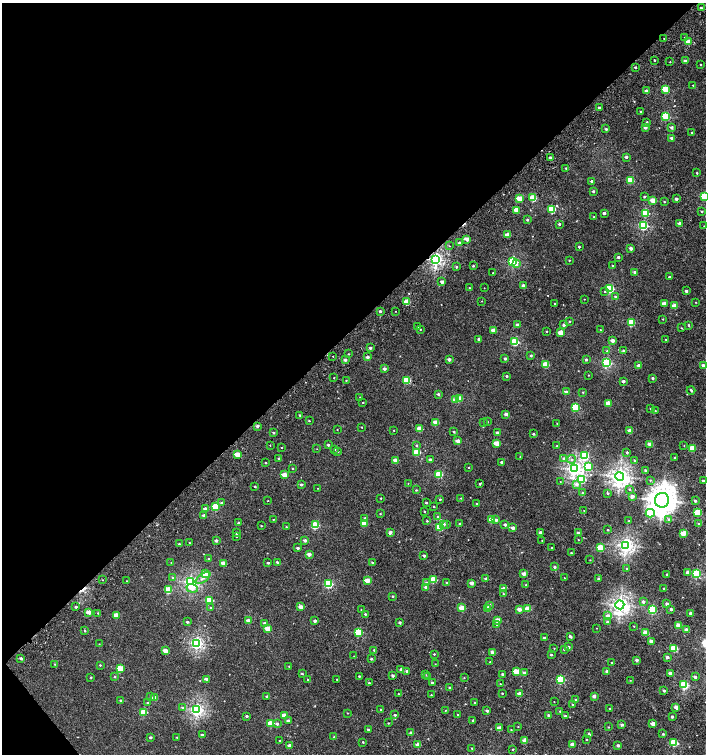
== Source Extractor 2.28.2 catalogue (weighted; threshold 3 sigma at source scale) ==
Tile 5 of 4 x 4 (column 1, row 2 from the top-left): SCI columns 211-1617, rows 3053-4556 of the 6018 x 6060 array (HDU 1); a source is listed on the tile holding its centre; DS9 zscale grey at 2 x 2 block average (1 PNG px = mean of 2 x 2 image px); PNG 708 x 756 px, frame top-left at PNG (2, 3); each listed source drawn as its Kron ellipse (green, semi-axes under 4 px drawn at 4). Shown black and unused: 44% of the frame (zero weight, under 3 of 5 exposures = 2% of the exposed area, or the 3 px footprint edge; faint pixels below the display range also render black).
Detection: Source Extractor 2.28.2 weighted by HDU 2 'WHT'; one run over the whole footprint, this tile lists its part. Background 0.00107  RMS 0.0022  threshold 0.0101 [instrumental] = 3 sigma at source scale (4.5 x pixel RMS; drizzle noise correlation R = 1.50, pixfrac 1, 0.0396/0.0396 arcsec/px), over >= 5 px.
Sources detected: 450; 2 cosmic-ray / hot-pixel residue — neither listed nor drawn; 4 inside a brighter listed object's ellipse — not listed separately; the other 444 listed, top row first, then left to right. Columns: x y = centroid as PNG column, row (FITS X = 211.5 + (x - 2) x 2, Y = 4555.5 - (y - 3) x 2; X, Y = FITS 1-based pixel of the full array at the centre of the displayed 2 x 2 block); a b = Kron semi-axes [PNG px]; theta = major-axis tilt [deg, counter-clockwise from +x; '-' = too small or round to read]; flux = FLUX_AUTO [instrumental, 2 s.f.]
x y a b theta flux
701 8 2 2 - 0.59
664 38 2 2 - 0.23
684 38 3 2 - 0.51
688 42 3 2 - 7.3
654 60 2 2 - 0.58
685 61 2 2 - 1.9
670 62 2 2 - 0.25
700 65 2 2 - 0.31
635 67 2 2 - 0.93
693 85 2 2 - 0.37
665 89 3 3 - 18
646 91 2 2 - 2
599 108 2 2 - 1.9
640 111 2 2 - 0.37
666 116 3 3 - 27
647 122 2 2 - 0.71
645 127 2 2 - 2.2
672 127 3 2 - 1.5
606 129 2 2 - 1.1
692 132 2 2 - 0.49
672 138 2 2 - 2
550 157 2 2 - 1
626 157 2 2 - 1.5
566 168 2 2 - 0.4
697 173 2 2 - 0.46
630 180 3 2 - 13
592 181 2 2 - 1.5
593 191 2 2 - 1.1
704 196 3 3 - 25
644 197 3 2 - 0.48
533 198 3 3 - 17
519 199 3 2 - 9.6
676 199 2 2 - 1.7
653 200 3 2 - 8.1
664 202 2 2 - 0.34
552 209 3 3 - 24
516 210 3 2 - 7.8
702 211 2 2 - 0.57
604 213 2 2 - 1.7
645 213 3 3 - 21
594 217 2 2 - 0.57
527 220 2 2 - 0.89
680 223 2 2 - 2.9
559 224 2 2 - 0.98
643 226 3 3 - 42
704 226 2 2 - 0.18
508 235 3 2 - 7.1
467 239 2 2 - 5.8
460 243 2 2 - 2.1
449 246 2 2 - 0.22
579 247 2 2 - 0.78
631 248 2 2 - 2.7
618 257 2 2 - 1
436 259 4 3 - 120
569 260 2 2 - 0.3
513 261 3 3 - 53
516 264 3 2 - 1.7
473 266 2 2 - 0.46
613 266 2 2 - 0.51
456 267 2 2 - 0.61
635 272 2 2 - 1.6
493 273 2 2 - 0.21
669 277 2 2 - 0.85
442 282 2 2 - 2.3
523 285 2 2 - 1.2
469 288 2 2 - 0.57
484 288 2 2 - 0.14
610 288 3 3 - 34
686 291 2 2 - 1.6
605 292 3 3 - 0.43
615 297 3 3 - 0.68
584 299 2 2 - 0.16
482 301 2 2 - 0.16
407 302 3 2 - 11
696 302 2 2 - 0.24
554 303 2 2 - 0.31
665 303 3 2 - 2.9
674 306 3 2 - 6.6
380 311 2 2 - 1
395 311 2 2 - 0.18
663 319 2 2 - 0.31
570 321 2 2 - 0.36
631 322 3 3 - 18
518 325 2 2 - 2.8
564 325 2 2 - 2.1
689 326 3 2 - 0.42
418 327 2 2 - 0.21
681 328 3 2 - 0.31
420 329 2 2 - 0.38
493 330 3 2 - 6.4
600 330 2 2 - 0.23
547 331 2 2 - 0.34
561 333 3 3 - 8
479 339 2 2 - 1.7
666 339 2 2 - 0.32
613 340 2 2 - 3.5
514 342 3 3 - 29
370 348 2 2 - 1.3
607 351 3 3 - 0.33
623 351 2 2 - 1.1
349 354 2 2 - 0.36
531 355 2 2 - 0.82
333 356 2 2 - 0.51
367 357 2 2 - 2.4
449 359 2 2 - 2.3
505 359 2 2 - 1.4
345 360 2 2 - 1.9
586 360 2 2 - 1.2
607 363 3 3 - 52
546 365 3 2 - 13
703 365 2 2 - 2.1
639 366 2 2 - 3.2
384 369 2 2 - 1.8
588 375 2 2 - 0.26
507 376 2 2 - 0.67
334 378 2 2 - 0.22
652 378 3 2 - 0.96
346 380 2 2 - 0.32
407 380 3 3 - 19
623 381 2 2 - 1.8
691 390 4 2 - 0.66
566 392 2 2 - 2.7
583 392 3 2 - 0.3
438 394 2 2 - 1.2
360 397 2 2 - 0.19
460 398 3 2 - 7.9
456 400 3 2 - 9.3
363 402 2 2 - 0.36
608 403 3 2 - 8.1
575 407 3 3 - 29
650 408 2 2 - 0.34
655 411 2 2 - 0.3
506 414 2 2 - 2.3
300 415 2 2 - 0.5
309 421 2 2 - 0.37
436 422 3 2 - 7.4
484 422 2 2 - 0.24
487 422 2 2 - 0.23
557 423 3 2 - 0.27
257 426 2 2 - 1.6
362 427 2 2 - 0.27
337 429 2 2 - 0.22
420 429 3 2 - 8.1
394 430 2 2 - 0.31
630 431 2 2 - 6.2
454 432 2 2 - 0.77
273 433 3 2 - 0.7
497 433 2 2 - 1.5
533 434 2 2 - 0.86
458 441 2 2 - 3.7
497 443 3 2 - 8.3
650 444 3 2 - 5
270 445 2 2 - 0.26
328 445 2 2 - 0.97
416 445 3 3 - 0.55
557 446 3 2 - 0.5
684 446 2 2 - 0.18
281 447 2 2 - 0.31
692 448 3 2 - 12
317 449 2 2 - 0.16
335 449 2 2 - 0.29
338 451 2 2 - 0.53
417 452 3 3 - 16
627 452 2 2 - 0.77
237 454 3 2 - 8.7
584 456 3 3 - 31
520 457 2 2 - 0.2
279 458 2 2 - 0.86
675 458 2 2 - 0.81
430 459 2 2 - 1.3
564 459 3 3 - 1.3
571 459 4 4 - 0.94
396 460 3 2 - 5
634 460 3 2 - 0.43
501 462 2 2 - 0.85
265 463 2 2 - 0.51
588 466 3 3 - 11
469 467 2 2 - 0.34
293 468 2 2 - 0.4
574 469 4 3 - 160
645 470 2 2 - 1
439 474 3 3 - 21
284 475 3 2 - 8.1
620 476 4 4 - 240
582 480 3 3 - 17
650 480 3 2 - 0.4
703 481 2 2 - 1.4
560 482 2 2 - 0.23
408 483 2 2 - 0.19
301 484 2 2 - 1.2
480 484 3 2 - 0.48
576 484 3 3 - 1.9
255 486 2 2 - 0.68
317 488 2 2 - 0.16
629 489 2 2 - 0.33
416 490 3 2 - 0.42
582 493 3 3 - 0.52
608 493 2 2 - 0.64
632 496 3 2 - 2.3
381 498 2 2 - 0.34
461 498 2 2 - 0.29
440 499 2 2 - 0.57
662 500 7 7 - 580
268 501 2 2 - 0.25
695 501 2 2 - 1.4
221 503 3 2 - 0.9
426 503 2 2 - 0.57
476 504 2 2 - 0.63
216 507 3 3 - 17
434 507 2 2 - 0.29
206 509 2 2 - 2.7
424 511 2 2 - 0.36
584 511 2 2 - 0.3
698 512 3 3 - 20
650 513 4 4 - 27
380 514 2 2 - 0.34
204 515 2 2 - 2.1
438 517 3 3 - 1.2
365 518 3 3 - 0.66
273 519 2 2 - 0.26
669 519 3 3 - 0.79
491 520 3 3 - 9.5
496 520 3 3 - 1.3
427 521 2 2 - 0.42
629 521 2 2 - 0.57
239 523 2 2 - 0.96
364 523 3 2 - 8.2
460 523 2 2 - 0.61
699 523 3 2 - 0.83
443 524 3 3 - 2.3
447 524 3 3 - 0.65
315 525 4 3 - 24
505 525 2 2 - 1.6
261 526 2 2 - 0.32
286 527 2 2 - 0.32
440 527 3 3 - 20
513 528 2 2 - 3
608 530 2 2 - 0.5
390 532 4 2 - 1.9
237 533 2 2 - 1.6
540 533 2 2 - 2.2
579 533 2 2 - 2.7
683 533 3 2 - 8.5
236 537 2 2 - 0.23
216 540 2 2 - 1.8
305 540 2 2 - 2.2
578 540 2 2 - 0.25
542 541 2 2 - 0.2
189 543 2 2 - 0.19
179 544 2 2 - 0.54
626 545 4 4 - 160
298 548 2 2 - 1.3
552 548 2 2 - 0.39
601 548 3 3 - 19
571 553 2 2 - 0.48
309 554 2 2 - 2.9
424 556 2 2 - 1.4
209 559 2 2 - 0.48
590 560 2 2 - 0.23
277 562 2 2 - 0.87
372 562 3 2 - 0.66
171 563 2 2 - 0.21
224 563 3 2 - 6.4
268 563 2 2 - 0.74
555 567 2 2 - 0.99
626 568 2 2 - 0.32
687 572 2 2 - 2
205 573 3 3 - 15
524 574 2 2 - 3.5
667 574 2 2 - 0.51
696 574 3 3 - 40
172 577 3 3 - 0.61
203 578 9 4 35 2.1
564 578 2 2 - 0.18
486 579 2 2 - 1.5
599 579 2 2 - 0.83
102 580 2 2 - 0.22
433 580 3 3 - 17
127 581 2 2 - 0.3
367 581 3 2 - 7.3
190 582 4 3 - 100
446 582 2 2 - 0.43
427 583 3 3 - 1.7
472 583 2 2 - 3.3
328 584 3 3 - 34
526 585 3 2 - 0.44
426 587 3 2 - 1.7
192 588 6 4 -20 2.8
504 588 2 2 - 2.8
663 588 2 2 - 0.23
168 590 3 3 - 18
503 594 2 2 - 0.36
393 596 2 2 - 0.74
209 600 3 3 - 28
643 602 2 2 - 1.7
667 604 2 2 - 1.9
489 605 3 2 - 2.2
620 605 4 4 - 210
76 607 2 2 - 1.1
211 607 2 2 - 0.41
301 607 2 2 - 4.9
462 608 3 2 - 11
488 608 3 2 - 5.8
519 609 2 2 - 4.1
528 609 3 2 - 8.6
671 609 2 2 - 1
361 610 2 2 - 0.27
652 610 3 3 - 39
89 612 3 2 - 4.6
98 613 2 2 - 0.23
690 613 2 2 - 1.1
365 614 2 2 - 0.64
116 615 3 2 - 6.9
607 616 3 3 - 2.2
498 620 3 2 - 7.8
248 621 2 2 - 3.9
315 621 2 2 - 1.8
187 622 2 2 - 0.92
400 622 2 2 - 1.2
607 622 3 2 - 0.78
265 623 3 2 - 1.4
497 624 2 2 - 0.82
634 626 2 2 - 0.24
679 626 3 2 - 9
596 628 2 2 - 0.19
268 629 3 2 - 7.9
686 630 2 2 - 2.5
85 631 3 3 - 0.51
358 632 3 3 - 24
646 632 3 2 - 7.7
570 637 2 2 - 1.6
544 638 2 2 - 1.2
651 641 2 2 - 2.1
197 643 4 3 - 87
99 644 2 2 - 0.19
568 647 2 2 - 1.7
554 648 2 2 - 0.24
674 648 3 3 - 18
564 649 2 2 - 0.78
374 650 2 2 - 0.62
166 651 3 2 - 4.7
493 653 3 2 - 3.5
434 654 2 2 - 0.48
551 655 2 2 - 0.67
354 656 2 2 - 0.23
667 657 3 2 - 1.2
21 658 2 2 - 1.3
371 659 3 2 - 0.67
637 660 2 2 - 1.5
490 662 2 2 - 0.36
612 663 2 2 - 0.54
55 664 2 2 - 0.31
435 664 2 2 - 0.21
100 665 2 2 - 0.44
289 666 2 2 - 0.26
120 668 3 3 - 13
401 669 2 2 - 1.3
407 671 2 2 - 1.8
607 671 3 2 - 1.3
516 672 3 3 - 9.8
524 673 2 2 - 2
670 673 2 2 - 2.7
302 674 2 2 - 0.46
502 674 2 2 - 0.89
426 675 2 2 - 0.26
359 676 2 2 - 0.62
393 676 2 2 - 1.4
91 677 3 2 - 0.41
115 677 2 2 - 0.51
428 677 3 2 - 0.34
695 677 2 2 - 1.4
464 678 2 2 - 0.27
206 679 3 2 - 2
308 679 2 2 - 0.3
337 679 2 2 - 0.2
560 679 3 3 - 29
630 680 2 2 - 0.16
369 683 3 2 - 0.57
432 683 2 2 - 0.99
500 684 2 2 - 0.42
684 685 3 3 - 34
449 688 2 2 - 0.5
664 690 2 2 - 1.1
502 693 2 2 - 0.38
398 694 2 2 - 0.31
520 694 2 2 - 4.7
431 695 2 2 - 0.3
151 696 3 2 - 0.56
267 696 2 2 - 1.4
594 696 2 2 - 2.5
155 698 3 2 - 6.1
121 700 2 2 - 1.1
575 700 3 2 - 0.92
474 702 2 2 - 0.42
554 702 2 2 - 0.16
147 703 2 2 - 0.43
573 705 2 2 - 0.9
183 707 3 3 - 0.64
676 707 3 2 - 3.3
381 709 2 2 - 0.4
609 709 2 2 - 0.2
197 710 4 4 - 110
445 711 2 2 - 0.19
487 711 2 2 - 1.2
560 711 2 2 - 0.39
143 712 3 2 - 11
347 713 2 2 - 0.28
284 715 3 2 - 6.7
395 715 2 2 - 0.79
457 715 2 2 - 0.47
548 715 3 2 - 0.68
247 716 2 2 - 0.95
565 716 2 2 - 0.74
672 717 2 2 - 1
473 720 2 2 - 0.92
288 721 3 2 - 1.8
271 723 3 2 - 11
388 723 2 2 - 0.29
277 724 3 3 - 1
653 724 3 2 - 6.2
622 725 3 3 - 1.4
518 727 2 2 - 0.21
608 727 2 2 - 0.28
499 728 2 2 - 4.8
368 730 2 2 - 0.98
511 730 2 2 - 0.25
411 733 2 2 - 2.2
589 733 3 3 - 0.49
663 734 3 2 - 0.5
202 735 3 2 - 1.3
150 737 2 2 - 1
177 737 2 2 - 0.25
334 737 3 2 - 0.53
587 739 2 2 - 0.32
525 740 3 2 - 5.7
280 741 2 2 - 0.59
363 742 2 2 - 0.46
674 743 3 3 - 22
418 744 2 2 - 4.4
572 744 2 2 - 3.5
290 745 2 2 - 2.5
618 745 2 2 - 1.4
472 748 2 2 - 0.35
513 749 2 2 - 0.39
Overlapping masked pixels (flux is a lower limit): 1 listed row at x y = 436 259
Isophote crosses this tile's border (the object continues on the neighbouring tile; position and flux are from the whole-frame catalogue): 1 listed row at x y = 704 196
Diffuse or blended objects may show on this block-average render without a row.